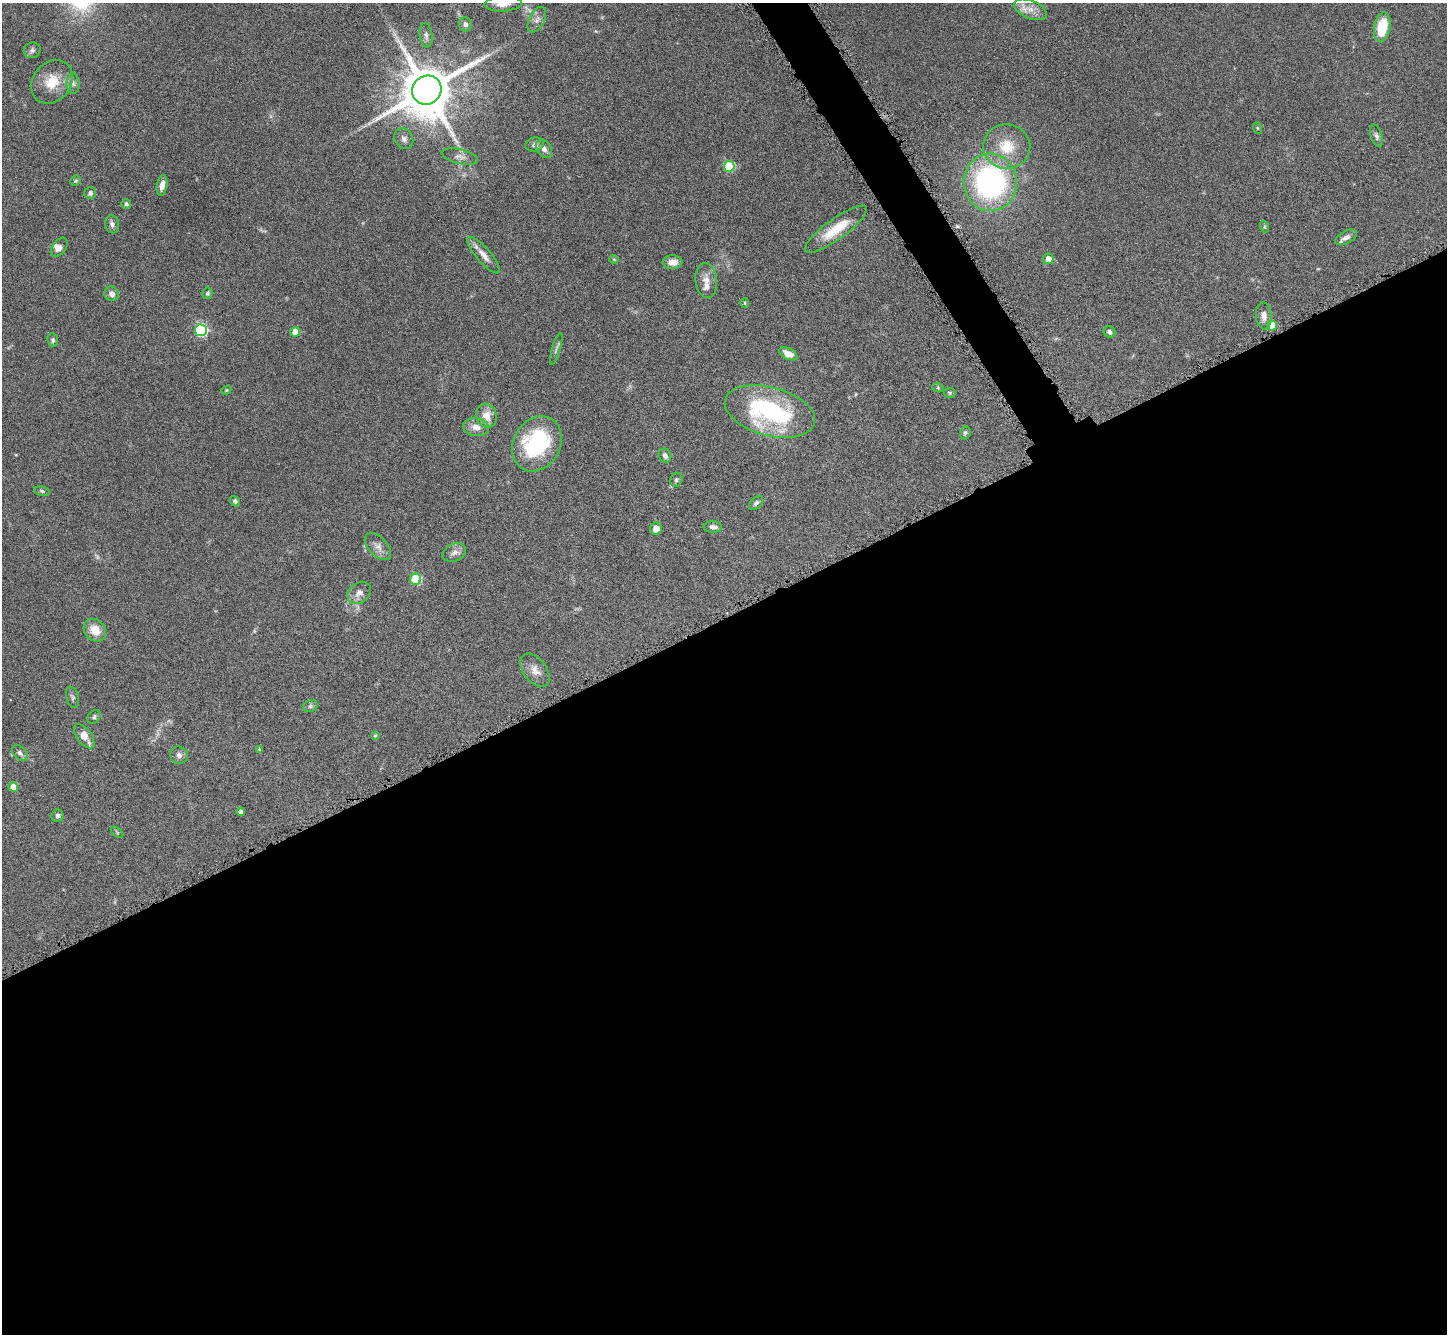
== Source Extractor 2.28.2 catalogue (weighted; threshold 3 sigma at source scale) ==
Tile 15 of 4 x 4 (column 3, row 4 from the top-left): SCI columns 2905-4349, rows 302-1633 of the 5805 x 5795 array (HDU 1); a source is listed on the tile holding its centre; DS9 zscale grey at full resolution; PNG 1449 x 1336 px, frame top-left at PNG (2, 3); each listed source drawn as its Kron ellipse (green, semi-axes under 4 px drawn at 4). Shown black and unused: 55% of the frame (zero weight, under 8 of 16 exposures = <1% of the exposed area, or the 3 px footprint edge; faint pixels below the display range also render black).
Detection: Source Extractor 2.28.2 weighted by HDU 2 'WHT'; one run over the whole footprint, this tile lists its part. Background 0.0645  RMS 0.003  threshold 0.0124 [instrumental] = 3 sigma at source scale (4.09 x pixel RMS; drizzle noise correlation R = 1.36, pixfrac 0.8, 0.05/0.05 arcsec/px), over >= 5 px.
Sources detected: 82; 2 too faint to see at this stretch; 1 inside a brighter object's white glare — neither listed nor drawn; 2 inside a brighter listed object's ellipse — not listed separately; the other 77 listed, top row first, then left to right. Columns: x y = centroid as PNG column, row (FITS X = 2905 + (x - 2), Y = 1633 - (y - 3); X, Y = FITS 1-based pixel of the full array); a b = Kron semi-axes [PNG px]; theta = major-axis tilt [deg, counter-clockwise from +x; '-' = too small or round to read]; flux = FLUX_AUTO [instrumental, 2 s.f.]
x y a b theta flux
503 4 19 7 3 2.6
1030 9 17 9 -23 2.9
537 20 14 7 63 1.6
465 24 7 6 - 1.1
1382 27 15 8 79 9.3
426 35 12 6 -82 1.1
32 50 8 7 - 0.91
52 82 23 19 52 6.7
73 83 10 6 -88 1
427 90 15 14 - 1700
1257 128 6 4 -71 0.31
1376 136 12 6 -72 0.94
404 139 11 9 -62 1.3
535 145 9 7 11 1
1007 147 23 22 - 8.3
544 149 10 7 -54 1.5
460 157 18 7 -12 1.7
729 166 5 5 - 20
76 181 5 4 - 0.38
990 182 29 26 -89 58
162 185 10 5 80 1.8
90 193 6 5 - 0.85
126 204 5 4 - 0.74
112 224 9 7 -78 1.1
1265 227 6 4 -71 0.36
836 229 37 10 36 8.2
1346 237 12 6 28 1.5
59 247 11 6 53 1.3
484 255 23 7 -49 2.5
614 259 5 4 - 0.28
1048 259 5 5 - 2
672 262 10 7 2 1.9
706 280 17 11 -83 2.9
207 293 6 5 - 0.5
112 294 7 7 - 1.2
745 303 5 4 - 0.32
1264 316 13 8 -85 2.1
1272 326 5 4 - 5.9
201 330 6 6 - 42
295 332 5 5 - 5.5
1110 332 6 5 - 0.78
53 340 7 5 -82 0.59
556 349 16 2 74 0.6
788 354 9 5 -26 2.4
938 388 6 3 -19 0.33
226 390 5 4 - 0.29
950 393 6 5 - 0.4
770 411 46 24 -15 39
487 416 12 10 -70 3.1
476 427 13 9 -11 2.4
965 433 6 5 - 0.54
537 444 29 23 60 26
665 456 7 6 - 1
676 480 7 6 - 0.64
42 491 7 5 -12 0.51
235 501 5 4 - 0.57
756 503 8 5 43 0.71
713 527 9 6 -1 1.1
656 529 6 6 - 2.5
378 547 16 9 -46 1.9
454 552 12 8 22 1.5
416 579 5 5 - 21
359 593 13 10 37 2
95 630 12 10 -46 4.3
535 670 19 11 -53 2.6
72 697 11 6 -74 0.76
310 706 7 5 22 0.67
94 717 7 6 - 0.6
375 735 4 3 - 0.34
84 736 14 7 -54 3.2
259 749 4 4 - 0.27
20 753 9 6 -46 0.9
179 755 9 8 - 1.1
13 787 5 4 - 3.9
241 812 4 4 - 1.1
58 816 6 6 - 0.91
117 832 7 4 -38 0.33
Isophote crosses this tile's border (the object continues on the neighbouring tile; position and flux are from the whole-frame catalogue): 1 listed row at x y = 503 4